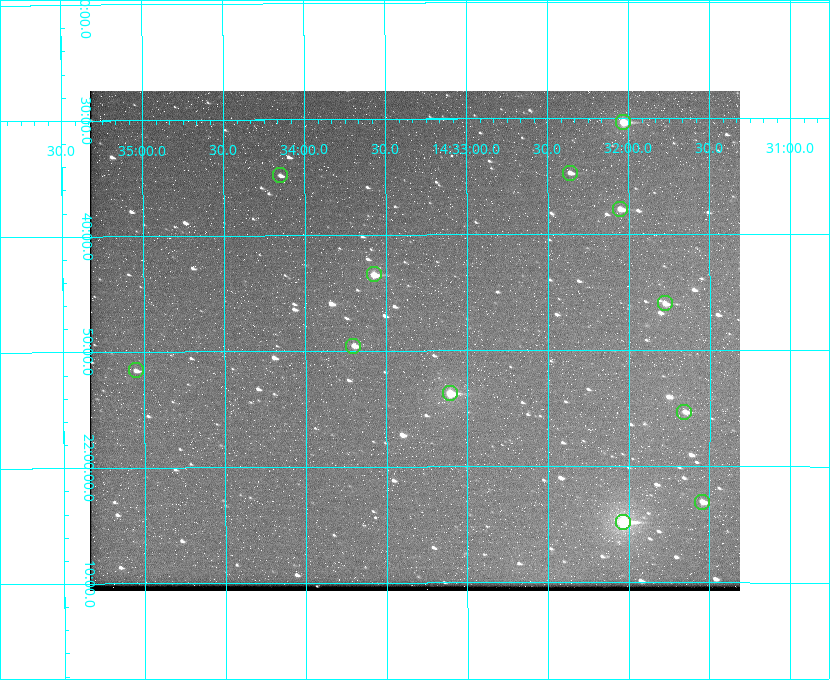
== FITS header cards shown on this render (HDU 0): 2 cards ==
NAXIS1  =                  650 / Width of table row in bytes
NAXIS2  =                  500 / Number of rows in table

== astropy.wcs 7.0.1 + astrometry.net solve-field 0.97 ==
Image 650 x 500 px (HDU 0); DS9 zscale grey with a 90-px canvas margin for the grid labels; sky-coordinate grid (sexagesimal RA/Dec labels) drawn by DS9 from the SOLVED WCS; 12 Tycho-2 reference stars matched to detected sources circled (green)
Header WCS: none
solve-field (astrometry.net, Tycho-2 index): SOLVED blind (the file carries no WCS)
Solved WCS: RA---TAN-SIP/DEC--TAN-SIP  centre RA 14:33:19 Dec +21:49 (218.33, +21.82 deg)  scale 5.17 arcsec/px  FOV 56.0' x 43.1'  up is -180 deg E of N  parity flipped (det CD > 0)
(file carries no celestial WCS; the grid is the blind solution)
Tycho-2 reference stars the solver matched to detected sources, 12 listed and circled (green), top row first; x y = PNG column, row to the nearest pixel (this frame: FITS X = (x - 90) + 1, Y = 500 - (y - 91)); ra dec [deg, ICRS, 3 dp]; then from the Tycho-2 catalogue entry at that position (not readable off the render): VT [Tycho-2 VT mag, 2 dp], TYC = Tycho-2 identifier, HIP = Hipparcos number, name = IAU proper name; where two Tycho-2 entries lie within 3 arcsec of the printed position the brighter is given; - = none
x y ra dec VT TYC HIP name
623 122 218.009 +21.506 9.86 1482-261-1 71070 -
570 173 218.091 +21.578 11.86 1482-488-1 - -
280 175 218.538 +21.580 12.32 1482-583-1 - -
620 209 218.013 +21.630 10.90 1482-192-1 - -
374 274 218.394 +21.724 10.38 1482-83-1 - -
665 303 217.944 +21.766 11.64 1482-281-1 - -
353 346 218.426 +21.826 11.53 1482-602-1 - -
136 370 218.763 +21.860 11.96 1483-381-1 - -
450 393 218.276 +21.895 9.80 1482-882-1 - -
684 412 217.914 +21.922 12.06 1482-114-1 - -
702 502 217.886 +22.051 11.56 1482-538-1 - -
623 522 218.009 +22.080 8.78 1482-606-1 71072 -